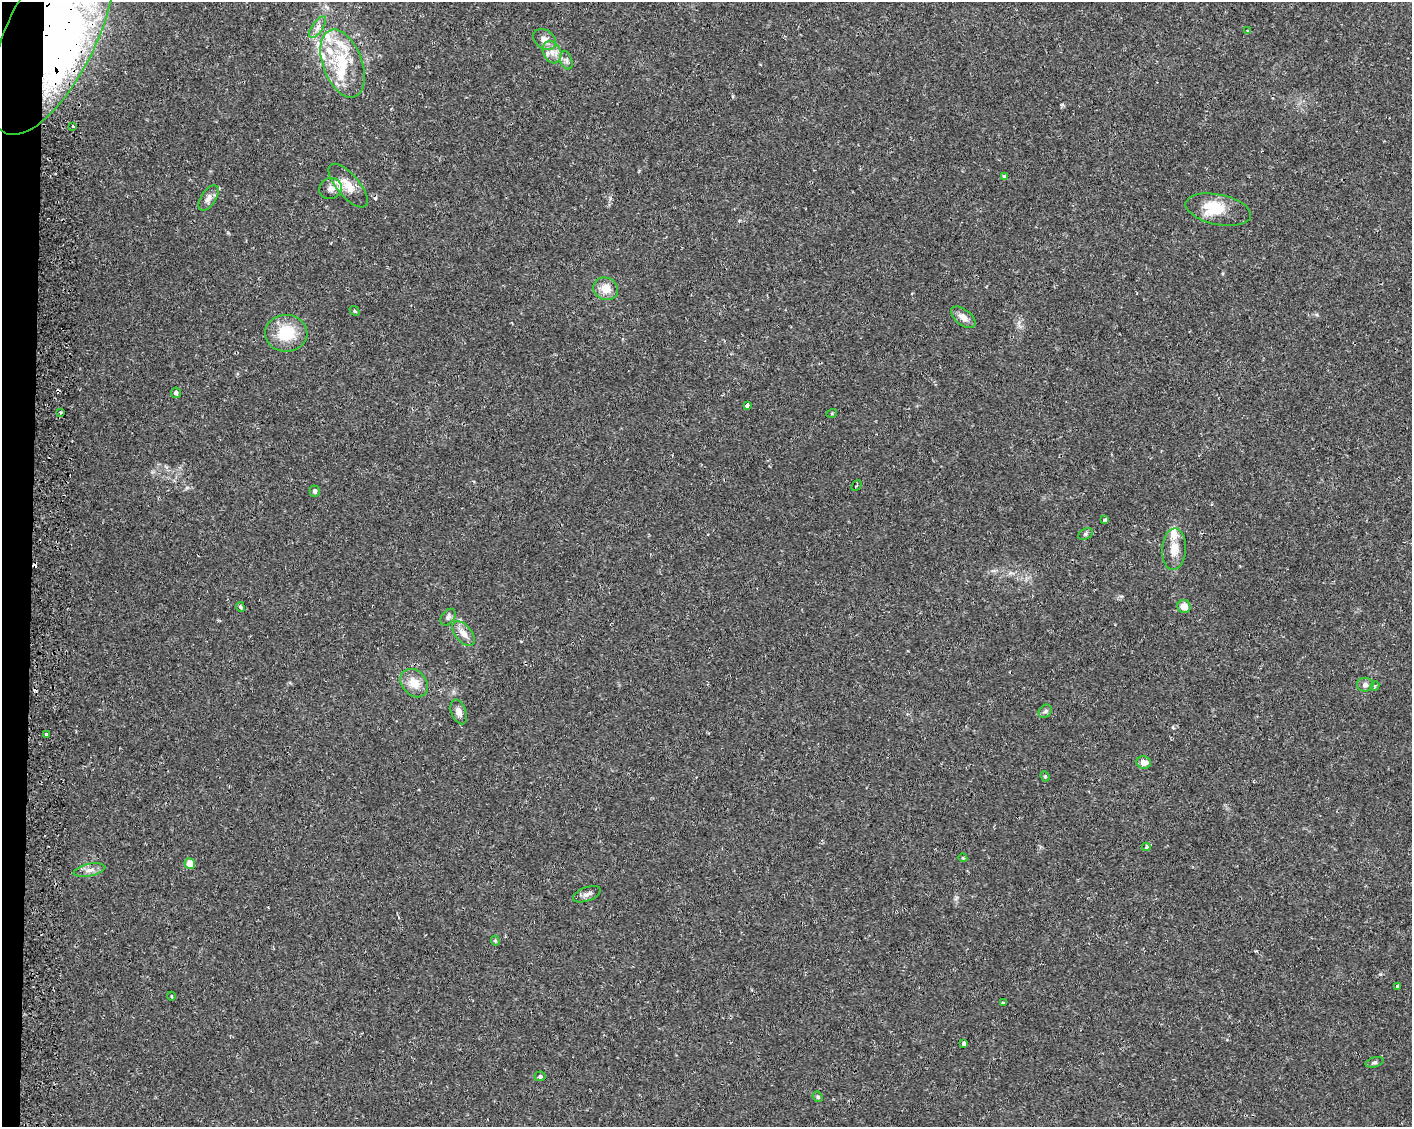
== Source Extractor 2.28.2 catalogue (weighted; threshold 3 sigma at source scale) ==
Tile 7 of 3 x 4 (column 1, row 3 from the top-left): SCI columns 336-1745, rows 1185-2309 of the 4845 x 4632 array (HDU 1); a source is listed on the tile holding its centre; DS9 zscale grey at full resolution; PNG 1414 x 1129 px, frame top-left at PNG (2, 2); each listed source drawn as its Kron ellipse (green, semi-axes under 4 px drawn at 4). Shown black and unused: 2% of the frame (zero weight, under 2 of 3 exposures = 5% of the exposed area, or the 3 px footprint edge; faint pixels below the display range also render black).
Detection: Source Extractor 2.28.2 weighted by HDU 2 'WHT'; one run over the whole footprint, this tile lists its part. Background 0.013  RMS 0.0027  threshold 0.0122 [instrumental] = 3 sigma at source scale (4.5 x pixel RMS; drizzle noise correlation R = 1.50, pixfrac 1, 0.0396/0.0396 arcsec/px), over >= 5 px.
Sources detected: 65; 3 inside a brighter object's white glare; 4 cosmic-ray / hot-pixel residue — neither listed nor drawn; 7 inside a brighter listed object's ellipse — not listed separately; the other 51 listed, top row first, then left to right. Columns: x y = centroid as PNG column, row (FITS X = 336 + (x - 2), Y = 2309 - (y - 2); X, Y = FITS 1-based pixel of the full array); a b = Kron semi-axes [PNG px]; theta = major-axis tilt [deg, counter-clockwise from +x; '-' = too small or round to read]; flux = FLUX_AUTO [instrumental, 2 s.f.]
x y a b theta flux
318 27 13 5 55 1.3
1248 31 4 2 - 0.27
52 33 110 44 64 170
544 39 12 9 -37 1.8
552 52 11 9 -65 2.2
566 60 9 6 -72 0.85
342 63 35 19 -69 13
73 126 3 3 - 0.56
1004 176 4 3 - 0.51
348 186 27 11 -49 4.5
330 189 11 10 - 2
209 198 14 7 57 1.5
1218 210 33 15 -12 7.5
606 289 12 11 - 3.7
355 311 5 4 - 0.5
963 317 14 7 -38 1.9
286 333 21 18 2 9.1
176 393 5 5 - 0.61
747 405 4 3 - 2.2
60 413 3 3 - 0.49
832 413 5 3 - 0.23
856 486 6 3 47 0.27
315 491 5 5 - 0.62
1105 520 4 3 - 1.1
1085 534 8 5 27 0.52
1174 549 21 12 86 3.8
1184 606 7 6 - 2.5
240 607 5 4 - 0.48
448 617 9 6 53 0.8
463 633 15 8 -50 2.4
414 683 15 12 -48 3.8
1365 685 8 7 - 0.94
1375 686 4 4 - 0.37
1045 711 7 5 45 0.63
459 712 13 7 -69 1.7
47 735 4 3 - 1.2
1144 763 7 6 - 2
1045 776 5 4 - 0.36
1146 847 4 3 - 0.5
963 858 4 3 - 0.26
190 864 5 5 - 3.8
89 870 16 6 11 1.6
587 894 14 7 20 1.3
495 941 5 4 - 0.32
1397 986 3 3 - 0.71
171 996 4 3 - 0.23
1003 1003 3 3 - 0.37
964 1043 4 4 - 0.82
1375 1062 9 5 17 0.6
540 1076 5 5 - 0.54
818 1097 5 4 - 0.43
Overlapping masked pixels (flux is a lower limit): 1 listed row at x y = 52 33
Isophote crosses this tile's border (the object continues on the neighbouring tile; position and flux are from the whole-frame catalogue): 1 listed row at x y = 52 33